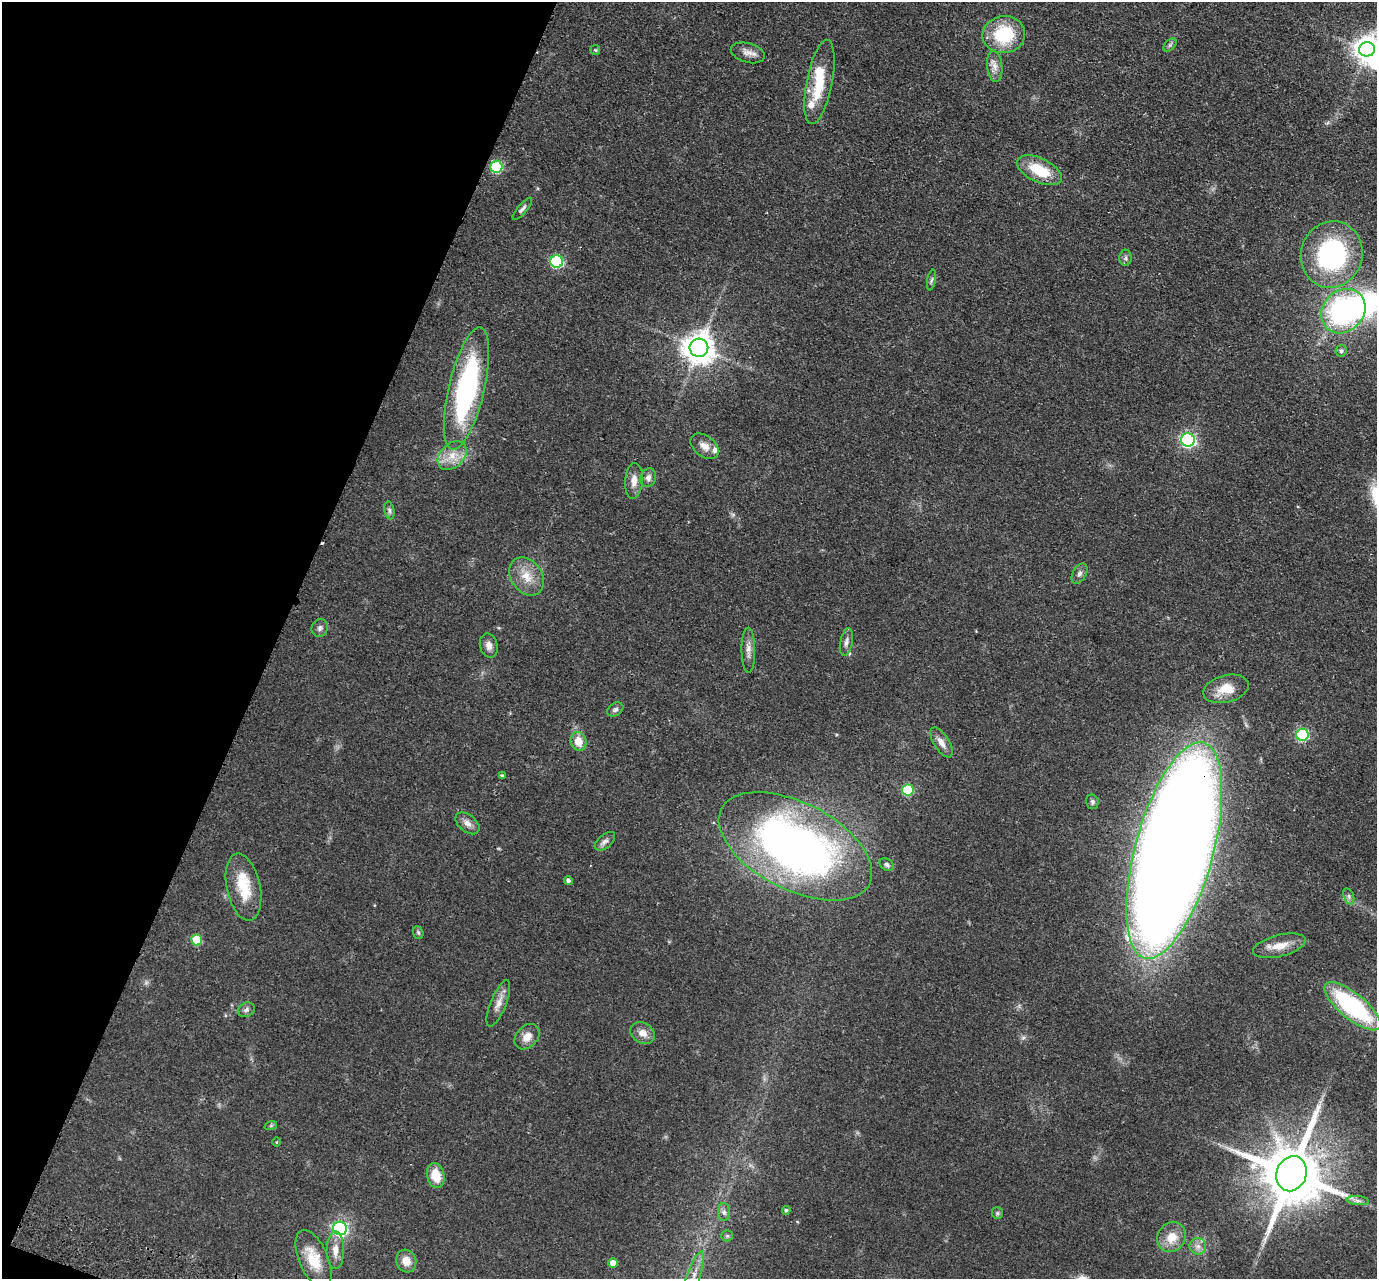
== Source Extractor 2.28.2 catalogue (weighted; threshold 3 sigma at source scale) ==
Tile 9 of 4 x 4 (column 1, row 3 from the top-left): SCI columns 25-1399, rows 1600-2876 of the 5549 x 5621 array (HDU 1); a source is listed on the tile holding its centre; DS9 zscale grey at full resolution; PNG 1379 x 1281 px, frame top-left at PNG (2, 2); each listed source drawn as its Kron ellipse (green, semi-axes under 4 px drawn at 4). Shown black and unused: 20% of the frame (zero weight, under 2 of 3 exposures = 3% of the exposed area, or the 3 px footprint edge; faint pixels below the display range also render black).
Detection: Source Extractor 2.28.2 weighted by HDU 2 'WHT'; one run over the whole footprint, this tile lists its part. Background 0.0798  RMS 0.008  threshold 0.0358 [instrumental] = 3 sigma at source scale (4.5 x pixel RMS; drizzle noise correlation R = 1.50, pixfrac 1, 0.05/0.05 arcsec/px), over >= 5 px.
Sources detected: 80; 1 too faint to see at this stretch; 4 inside a brighter object's white glare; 1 cosmic-ray / hot-pixel residue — neither listed nor drawn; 3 inside a brighter listed object's ellipse — not listed separately; the other 71 listed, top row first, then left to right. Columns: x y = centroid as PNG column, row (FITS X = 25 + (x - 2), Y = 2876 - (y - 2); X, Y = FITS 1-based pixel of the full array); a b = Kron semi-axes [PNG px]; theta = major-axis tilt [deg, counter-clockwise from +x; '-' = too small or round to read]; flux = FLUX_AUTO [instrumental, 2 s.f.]
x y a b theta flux
1004 35 21 18 8 41
1170 45 8 4 45 1.5
1367 49 8 7 - 700
595 50 5 5 - 1
748 53 17 9 -16 5.8
995 66 15 7 -84 5.6
819 82 43 13 79 31
496 167 6 6 - 67
1039 170 24 12 -25 26
522 209 14 4 50 2.3
1332 254 34 30 72 110
1125 258 8 6 89 2.1
557 261 6 6 - 87
932 280 10 4 78 1.7
1343 311 24 20 46 140
699 348 9 9 - 1200
1341 351 6 5 - 2
466 389 63 18 77 170
1188 440 7 6 - 170
705 446 16 10 -38 7.1
452 456 17 11 44 11
648 478 9 7 67 3.5
634 481 18 9 86 7.2
389 510 9 5 -78 2
1079 574 11 6 61 2.8
527 576 21 15 -55 14
320 628 9 8 - 2.7
846 642 14 6 79 3.6
489 645 12 8 -75 4.6
748 650 22 7 -89 5.6
1226 689 23 13 15 15
615 709 8 6 32 2.2
1302 735 6 6 - 76
579 741 9 8 - 11
941 742 17 7 -58 6.1
502 776 4 3 - 1.3
908 790 5 5 - 49
1092 802 7 6 - 1.9
467 823 14 8 -39 4.9
605 841 12 6 40 3.1
795 846 83 43 -27 440
1174 850 112 39 75 3400
887 865 8 5 -34 1.9
568 880 4 4 - 1.9
243 887 34 17 -78 27
1349 896 8 5 -72 2.2
418 933 6 5 - 1.2
197 940 5 5 - 32
1279 946 27 10 14 12
498 1003 25 7 68 6.7
1353 1006 34 13 -39 100
246 1010 9 7 27 2.3
643 1033 13 10 -29 6.6
527 1037 14 10 46 7.5
271 1125 6 4 20 1
276 1142 5 3 - 0.65
1291 1174 18 15 70 7100
436 1175 12 8 -77 16
1358 1201 11 4 -5 2.6
786 1210 4 4 - 1.4
724 1212 9 6 -89 2.5
997 1213 6 5 - 1.3
340 1228 7 6 - 160
727 1236 6 5 - 1.3
1171 1237 15 13 55 13
1198 1246 8 8 - 3.9
335 1250 19 8 89 8.1
314 1259 31 14 -67 21
406 1261 11 10 - 8
613 1263 5 5 - 8.3
693 1277 26 6 72 9.4
Overlapping masked pixels (flux is a lower limit): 2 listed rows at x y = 1174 850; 1291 1174
Isophote crosses this tile's border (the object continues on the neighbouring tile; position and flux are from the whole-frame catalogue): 2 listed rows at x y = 1367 49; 693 1277